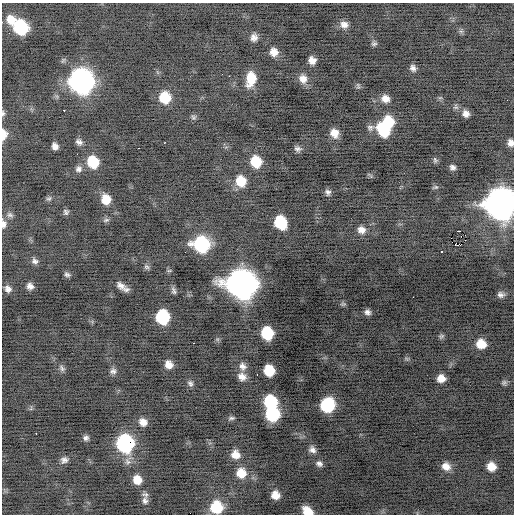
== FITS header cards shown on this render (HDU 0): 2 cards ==
NAXIS1  =                  512 / Axis length
NAXIS2  =                  512 / Axis length

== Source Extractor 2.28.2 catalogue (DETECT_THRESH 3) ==
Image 512 x 512 px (HDU 0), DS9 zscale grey, 1 PNG px = 1 image px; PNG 516 x 516 px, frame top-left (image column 1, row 512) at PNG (2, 3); no overlay
Background -0.466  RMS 0.85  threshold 2.56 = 3 sigma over >= 5 px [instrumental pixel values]
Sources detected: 105; all 105 listed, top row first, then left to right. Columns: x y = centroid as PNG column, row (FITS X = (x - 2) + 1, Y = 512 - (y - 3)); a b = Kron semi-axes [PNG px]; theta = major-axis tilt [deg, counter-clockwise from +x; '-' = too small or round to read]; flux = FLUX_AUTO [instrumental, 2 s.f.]
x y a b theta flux
11 20 12 11 - 720
344 25 10 8 -12 360
21 27 11 10 - 4100
461 31 7 4 17 99
254 37 9 7 85 320
374 44 7 6 - 130
274 52 10 9 - 470
312 60 7 7 - 400
413 68 8 6 -68 230
222 74 2 2 - 30
229 76 2 2 - 120
251 79 14 9 80 1300
303 79 12 10 -65 480
82 81 13 12 - 33000
358 86 9 5 -79 100
165 98 10 10 - 1700
440 98 7 4 18 79
385 99 10 9 - 430
507 100 3 2 - 45
64 110 3 3 - 270
3 113 8 5 89 120
466 114 8 8 - 320
193 117 7 6 - 120
388 122 11 10 - 1900
383 130 15 9 -33 2000
7 133 3 3 - 200
334 133 9 8 - 580
3 134 9 5 -88 600
79 142 9 7 -29 210
164 143 2 2 - 33
510 143 7 6 - 310
55 146 7 6 - 290
139 148 2 2 - 29
298 149 9 7 -15 190
77 154 3 2 - 45
435 160 9 5 -76 100
93 162 10 9 - 1900
256 162 10 9 - 1600
452 167 6 5 - 180
78 169 8 8 - 220
241 181 11 10 - 1200
435 187 7 5 18 99
328 192 8 7 - 180
49 198 8 6 21 120
106 199 10 8 -72 880
500 203 14 13 - 80000
66 212 7 6 - 140
10 215 9 6 -17 160
106 220 9 5 15 140
280 222 10 9 - 2600
3 224 9 6 89 260
361 230 10 9 - 390
459 231 4 2 - 4200
461 236 3 2 - 47
465 240 2 2 - 65
201 244 11 10 - 6700
458 245 5 3 - 2500
441 251 3 3 - 580
35 261 8 7 - 210
147 267 8 6 -31 130
169 271 6 4 1 75
67 274 8 5 -26 150
242 284 14 13 - 64000
121 285 12 8 -33 400
30 286 8 7 - 290
8 289 10 8 -46 290
174 291 9 5 -71 160
501 295 9 8 - 240
343 304 8 5 0 100
367 312 7 6 - 230
162 317 10 9 - 4200
267 333 10 9 - 2800
441 336 8 6 17 120
194 343 2 2 - 130
481 344 10 9 - 940
169 364 9 7 -48 450
242 366 11 9 -67 330
62 368 10 6 -57 170
113 371 8 8 - 210
269 371 9 8 - 1700
257 375 2 2 - 130
242 377 11 9 -30 420
441 378 8 7 - 490
190 383 8 7 - 160
504 383 8 7 - 130
270 402 10 9 - 3300
327 405 10 10 - 4500
272 414 10 10 - 4500
231 418 9 5 6 120
143 422 9 7 -36 440
36 433 2 2 - 400
86 438 6 6 - 170
125 443 11 10 - 9600
312 450 9 8 - 280
235 455 10 9 - 600
64 460 10 8 20 240
319 464 8 6 -22 200
446 466 10 9 - 490
491 466 8 7 - 700
241 473 11 11 - 890
137 480 9 8 - 740
275 495 8 7 - 580
145 501 12 8 90 280
216 507 10 10 - 2200
307 511 10 7 -33 860
At the frame edge (FLAGS 8, measured only in part): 6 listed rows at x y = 3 113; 3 134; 510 143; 500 203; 3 224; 307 511